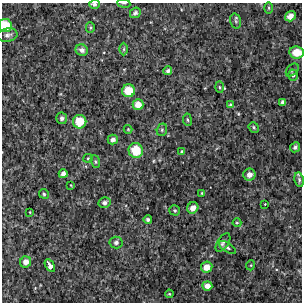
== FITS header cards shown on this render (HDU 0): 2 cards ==
NAXIS1  =                  300 / Width of image
NAXIS2  =                  300 / Height of image

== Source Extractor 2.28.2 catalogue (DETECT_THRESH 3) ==
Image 300 x 300 px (HDU 0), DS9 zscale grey, 1 PNG px = 1 image px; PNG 304 x 304 px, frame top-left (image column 1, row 300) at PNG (2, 3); each listed source drawn as its Kron ellipse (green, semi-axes under 4 px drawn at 4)
Background 4140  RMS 120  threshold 370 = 3 sigma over >= 5 px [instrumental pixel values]
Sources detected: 54; all 54 listed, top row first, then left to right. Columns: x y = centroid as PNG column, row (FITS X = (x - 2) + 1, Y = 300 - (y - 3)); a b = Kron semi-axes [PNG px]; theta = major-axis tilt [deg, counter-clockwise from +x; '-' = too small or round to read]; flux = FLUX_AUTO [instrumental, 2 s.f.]
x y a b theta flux
124 3 6 3 -7 10000
94 4 5 4 - 21000
269 8 5 3 - 10000
135 13 6 4 43 19000
290 16 5 5 - 76000
236 21 7 5 -76 16000
5 26 7 6 - 220000
90 27 5 4 - 11000
7 35 10 6 11 30000
124 49 6 4 89 13000
82 50 6 5 - 42000
297 52 7 6 - 150000
292 70 8 5 47 15000
168 71 4 4 - 23000
293 75 5 5 - 19000
219 87 5 3 - 10000
128 91 6 6 - 190000
283 102 4 4 - 30000
138 104 5 5 - 96000
231 105 4 4 - 16000
62 118 6 5 - 26000
187 120 6 3 -81 11000
80 122 6 6 - 210000
254 127 6 4 -50 12000
128 129 4 4 - 7600
162 130 6 5 - 13000
113 139 5 5 - 39000
295 147 5 4 - 22000
136 151 7 7 - 230000
182 152 4 4 - 16000
88 158 4 4 - 8400
95 162 6 4 -71 12000
63 174 4 4 - 47000
249 175 6 6 - 54000
299 180 7 4 -81 16000
71 185 3 2 - 5800
202 193 3 3 - 6600
44 194 5 4 - 14000
104 203 6 5 - 26000
265 204 2 2 - 6600
193 208 6 5 - 58000
175 210 5 5 - 13000
30 212 3 2 - 6100
148 219 4 3 - 18000
237 223 4 4 - 9500
116 242 6 6 - 22000
223 242 10 5 57 25000
227 247 9 4 -34 19000
26 262 6 5 - 60000
251 265 5 3 - 7700
50 266 7 4 -59 55000
207 267 6 5 - 98000
207 286 5 4 - 62000
169 294 4 3 - 8300
At the frame edge (FLAGS 8, measured only in part): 4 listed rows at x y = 124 3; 94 4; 5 26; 297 52